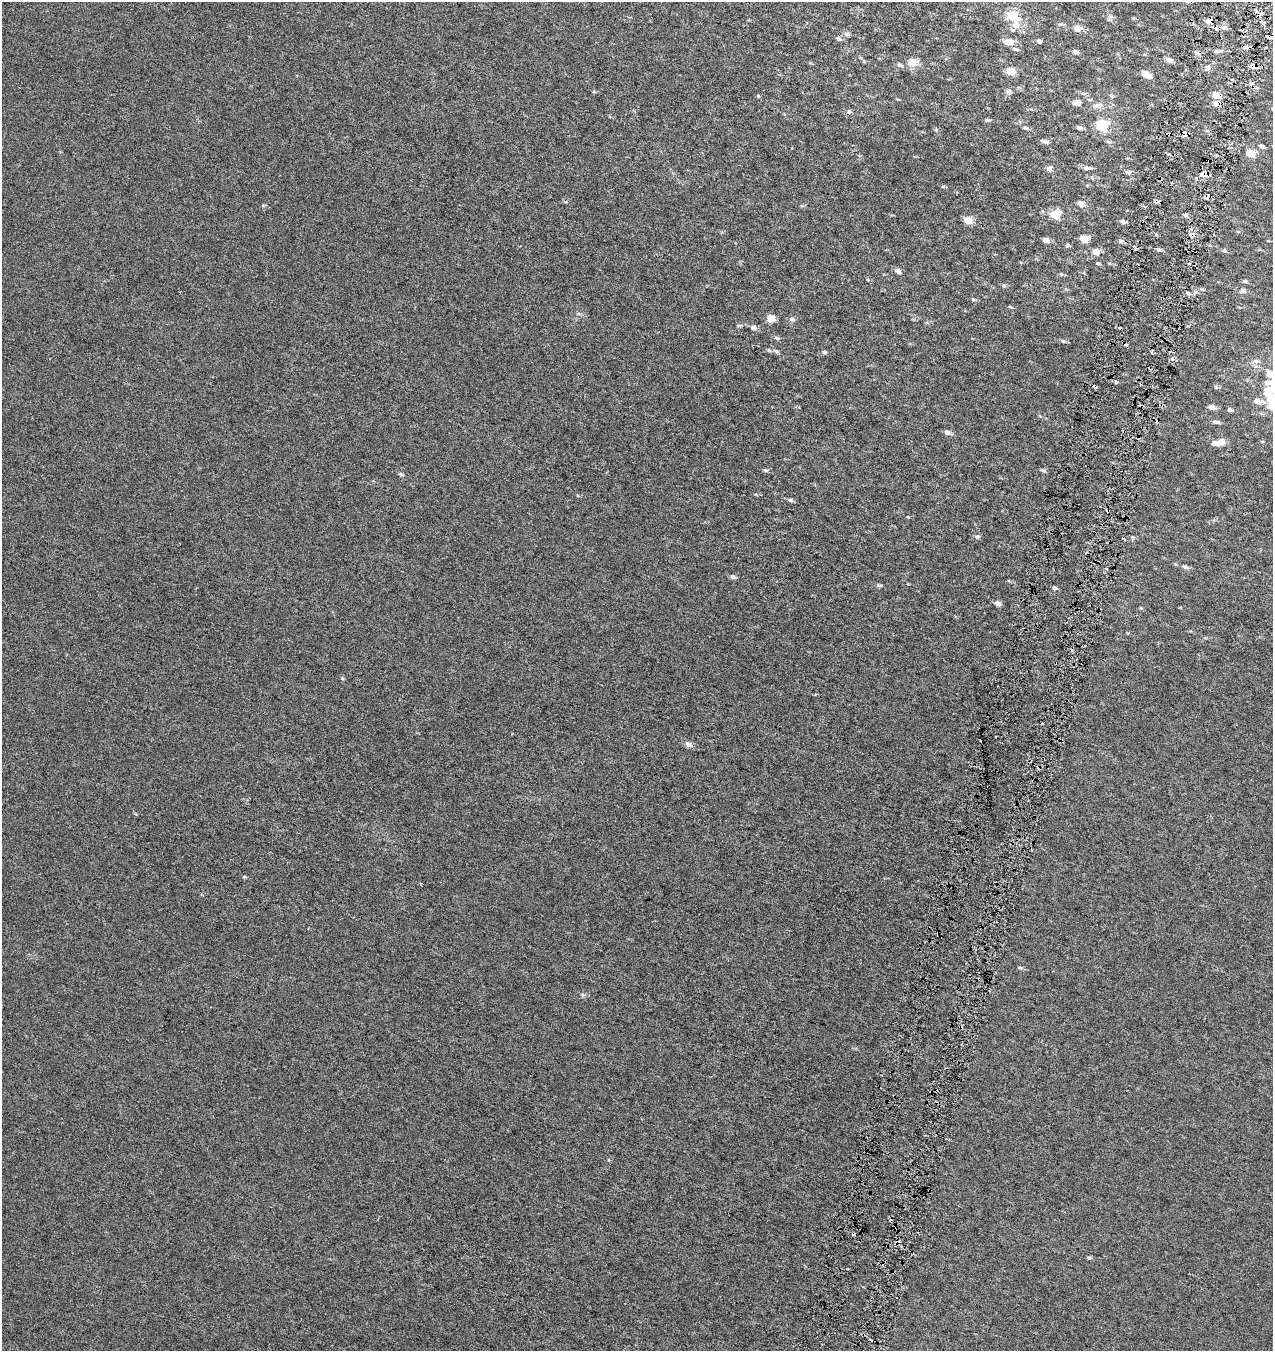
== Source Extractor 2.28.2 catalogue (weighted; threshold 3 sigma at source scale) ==
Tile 10 of 4 x 4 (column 2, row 3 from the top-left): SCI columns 1556-2826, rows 1351-2699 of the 5589 x 5408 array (HDU 1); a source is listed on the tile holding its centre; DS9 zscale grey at full resolution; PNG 1275 x 1353 px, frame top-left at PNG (2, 2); no overlay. Shown black and unused: <1% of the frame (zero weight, under 3 of 6 exposures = <1% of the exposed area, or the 3 px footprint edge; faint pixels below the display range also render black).
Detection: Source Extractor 2.28.2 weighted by HDU 2 'WHT'; one run over the whole footprint, this tile lists its part. Background 7.40e-04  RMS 0.0025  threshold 0.0104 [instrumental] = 3 sigma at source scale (4.09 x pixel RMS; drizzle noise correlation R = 1.36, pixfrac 0.8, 0.0396/0.0396 arcsec/px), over >= 5 px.
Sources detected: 121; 10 cosmic-ray / hot-pixel residue — not listed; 5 inside a brighter listed object's ellipse — not listed separately; the other 106 listed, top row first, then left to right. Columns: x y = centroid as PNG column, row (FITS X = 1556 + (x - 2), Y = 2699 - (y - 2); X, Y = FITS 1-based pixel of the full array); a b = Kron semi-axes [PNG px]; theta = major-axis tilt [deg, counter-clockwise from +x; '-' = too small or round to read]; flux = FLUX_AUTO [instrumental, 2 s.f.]
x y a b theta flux
1013 15 13 9 -44 4.6
1260 15 8 4 35 1
1111 16 7 4 -19 0.38
1209 21 9 6 11 0.94
1224 27 7 6 - 0.87
1078 29 7 6 - 1.4
846 34 8 6 -14 0.56
839 39 7 5 -30 0.54
1039 41 5 4 - 0.36
1008 42 10 6 5 2.4
1246 47 9 4 -17 0.61
1015 49 8 4 -9 0.39
1075 52 6 5 - 0.56
1196 52 7 4 -29 0.49
1216 52 6 4 0 0.4
1169 60 8 6 -16 0.81
912 62 5 5 - 4.4
900 65 8 5 -16 0.57
1253 66 9 5 -10 1.2
1207 68 7 4 54 0.48
1011 71 6 5 - 3.7
1146 74 9 5 -33 2.3
1009 91 6 6 - 0.82
594 92 5 3 - 0.23
1111 95 5 4 - 0.36
1215 95 8 7 - 2.1
758 96 5 4 - 0.23
1077 103 5 5 - 1.8
1216 104 8 7 - 0.92
1098 105 15 7 10 1.6
849 112 6 5 - 0.49
987 120 6 4 -11 0.33
1102 126 6 6 - 13
1026 128 7 4 -8 0.48
1079 128 7 5 -13 0.67
936 130 5 4 - 0.28
1168 134 4 3 - 0.36
1184 134 8 6 -12 0.97
1045 141 9 5 -13 0.76
1262 146 5 4 - 0.59
1250 153 6 5 - 4.1
1049 168 6 6 - 0.87
1086 168 9 5 -1 0.7
1128 172 7 5 -2 0.57
1204 174 10 6 12 1.5
943 187 5 3 - 0.27
1081 204 9 7 -35 1
1055 214 5 5 - 7.8
967 220 5 5 - 3.9
1123 221 7 5 -40 0.48
1192 235 8 6 -11 0.89
1085 239 7 6 - 2.6
1046 240 7 6 - 0.96
1121 241 6 5 - 0.54
1067 245 6 5 - 0.38
1159 250 9 4 -18 0.44
1224 251 6 5 - 0.35
1096 252 6 5 - 2.1
898 271 7 6 - 0.88
1061 274 6 4 -18 0.32
1245 281 6 4 -4 0.41
1004 285 5 5 - 0.43
1202 289 6 3 -19 0.27
1242 291 8 6 9 0.8
1188 293 6 4 -44 0.39
973 299 5 4 - 0.27
1010 307 6 3 -18 0.26
771 318 9 8 - 1.6
792 319 7 6 - 0.67
753 327 7 5 -17 0.89
776 338 7 4 -20 0.37
1063 341 6 4 -18 0.35
769 351 6 4 -20 0.32
777 351 6 5 - 0.43
824 352 6 5 - 0.38
1256 361 9 6 0 0.71
1270 374 10 8 -24 2.2
1095 386 4 3 - 0.47
1216 387 6 5 - 0.34
1269 391 24 12 18 5.4
1212 407 7 6 - 0.97
1230 410 6 4 -25 0.49
1216 422 9 5 -11 0.67
947 432 8 5 -14 0.87
1221 442 9 7 22 1.7
765 470 6 4 -15 0.43
1043 470 6 5 - 0.48
401 474 7 5 -30 0.39
756 495 5 3 - 0.24
790 500 6 5 - 0.49
977 537 6 6 - 0.57
1123 539 3 3 - 0.26
1175 564 5 3 - 0.23
1185 567 8 5 -18 0.56
733 577 7 5 0 0.48
878 585 7 4 -6 0.4
1054 588 7 4 -27 0.44
998 603 7 6 - 0.78
342 678 5 4 - 0.27
1042 723 2 2 - 0.3
1062 741 4 3 - 0.26
689 744 7 6 - 1.1
244 877 5 4 - 0.24
1020 968 6 4 -1 0.33
582 995 6 4 -89 0.35
1089 1258 5 5 - 0.33
Overlapping masked pixels (flux is a lower limit): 9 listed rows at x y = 1260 15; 1209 21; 1253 66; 1168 134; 1184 134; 1204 174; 1192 235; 1095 386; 1062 741
Isophote crosses this tile's border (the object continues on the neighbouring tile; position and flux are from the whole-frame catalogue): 2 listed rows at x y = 1270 374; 1269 391